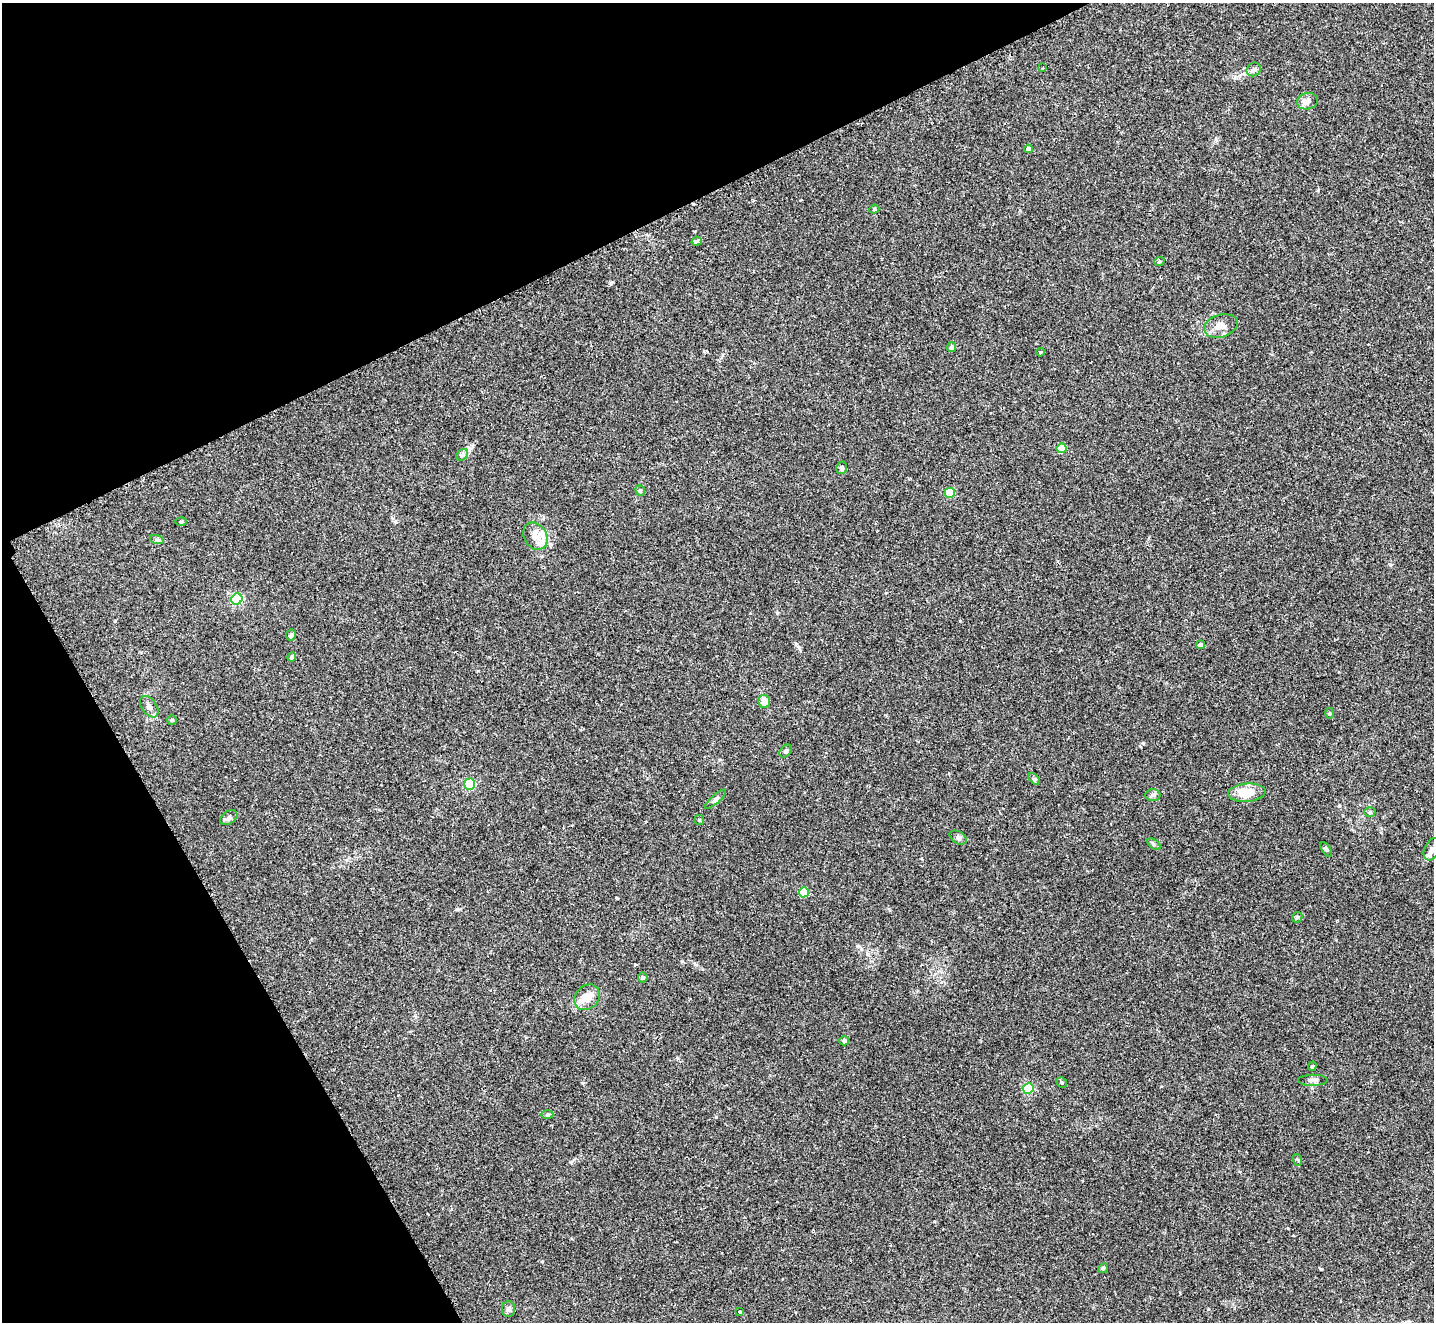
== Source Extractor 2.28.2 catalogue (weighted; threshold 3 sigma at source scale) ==
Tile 5 of 4 x 4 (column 1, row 2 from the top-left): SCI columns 17-1448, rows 2947-4266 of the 5754 x 5742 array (HDU 1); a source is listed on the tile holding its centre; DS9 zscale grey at full resolution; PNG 1436 x 1324 px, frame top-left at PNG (2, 3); each listed source drawn as its Kron ellipse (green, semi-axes under 4 px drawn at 4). Shown black and unused: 25% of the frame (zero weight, under 2 of 3 exposures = <1% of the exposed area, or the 3 px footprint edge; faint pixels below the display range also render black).
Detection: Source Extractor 2.28.2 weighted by HDU 2 'WHT'; one run over the whole footprint, this tile lists its part. Background 0.0735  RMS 0.0059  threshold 0.0266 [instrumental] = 3 sigma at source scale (4.5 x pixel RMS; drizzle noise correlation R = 1.50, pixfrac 1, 0.05/0.05 arcsec/px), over >= 5 px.
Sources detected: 55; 1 cosmic-ray / hot-pixel residue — neither listed nor drawn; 1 inside a brighter listed object's ellipse — not listed separately; the other 53 listed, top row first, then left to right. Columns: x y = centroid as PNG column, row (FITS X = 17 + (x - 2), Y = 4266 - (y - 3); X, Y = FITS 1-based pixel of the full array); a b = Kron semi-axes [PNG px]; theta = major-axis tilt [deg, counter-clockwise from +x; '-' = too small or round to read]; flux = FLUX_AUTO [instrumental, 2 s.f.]
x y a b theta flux
1043 68 3 2 - 0.7
1254 69 7 6 - 1.5
1307 101 10 8 10 3.1
1028 149 4 4 - 2.4
874 209 5 4 - 0.78
697 241 5 3 - 4.7
1159 262 5 3 - 0.54
1221 326 17 11 17 5.7
951 347 5 4 - 1.8
1040 352 4 3 - 0.74
1061 448 5 4 - 12
462 455 6 5 - 1.2
842 468 6 5 - 1.5
640 491 5 4 - 0.93
950 493 5 5 - 18
181 522 5 3 - 0.55
535 536 14 11 -56 5.7
157 540 7 4 -19 1.1
237 599 6 5 - 56
291 635 5 4 - 1.4
1200 645 4 4 - 2.4
292 657 4 4 - 1.5
764 701 6 6 - 4.4
149 707 12 7 -54 2.8
1330 713 5 3 - 0.66
172 720 5 5 - 0.69
786 751 7 5 50 1.1
1034 779 7 4 -44 0.87
470 784 5 5 - 57
1247 793 19 9 5 12
1153 795 7 6 - 1.4
715 799 13 3 42 1.5
1370 812 5 5 - 1.3
229 818 9 6 32 1.8
699 820 5 5 - 0.7
958 838 9 6 -30 1.5
1154 844 8 4 -37 0.91
1326 849 8 4 -57 0.95
1432 849 12 7 67 3.5
804 892 5 5 - 22
1297 917 6 4 46 0.77
643 977 5 5 - 1.7
587 997 14 11 46 6.6
844 1041 5 4 - 1.4
1312 1066 4 4 - 0.72
1313 1080 15 5 0 2.2
1062 1082 6 5 - 1
1028 1088 5 5 - 43
547 1115 6 4 1 0.9
1298 1160 6 4 -72 0.7
1103 1268 5 4 - 0.7
509 1309 8 6 -90 1.7
740 1312 3 3 - 0.54
Isophote crosses this tile's border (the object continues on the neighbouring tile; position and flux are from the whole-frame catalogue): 1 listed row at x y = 1432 849
Unlisted compact peaks at least as high as the median listed source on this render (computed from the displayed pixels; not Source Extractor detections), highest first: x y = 716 1117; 1339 806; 457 909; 611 283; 777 613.